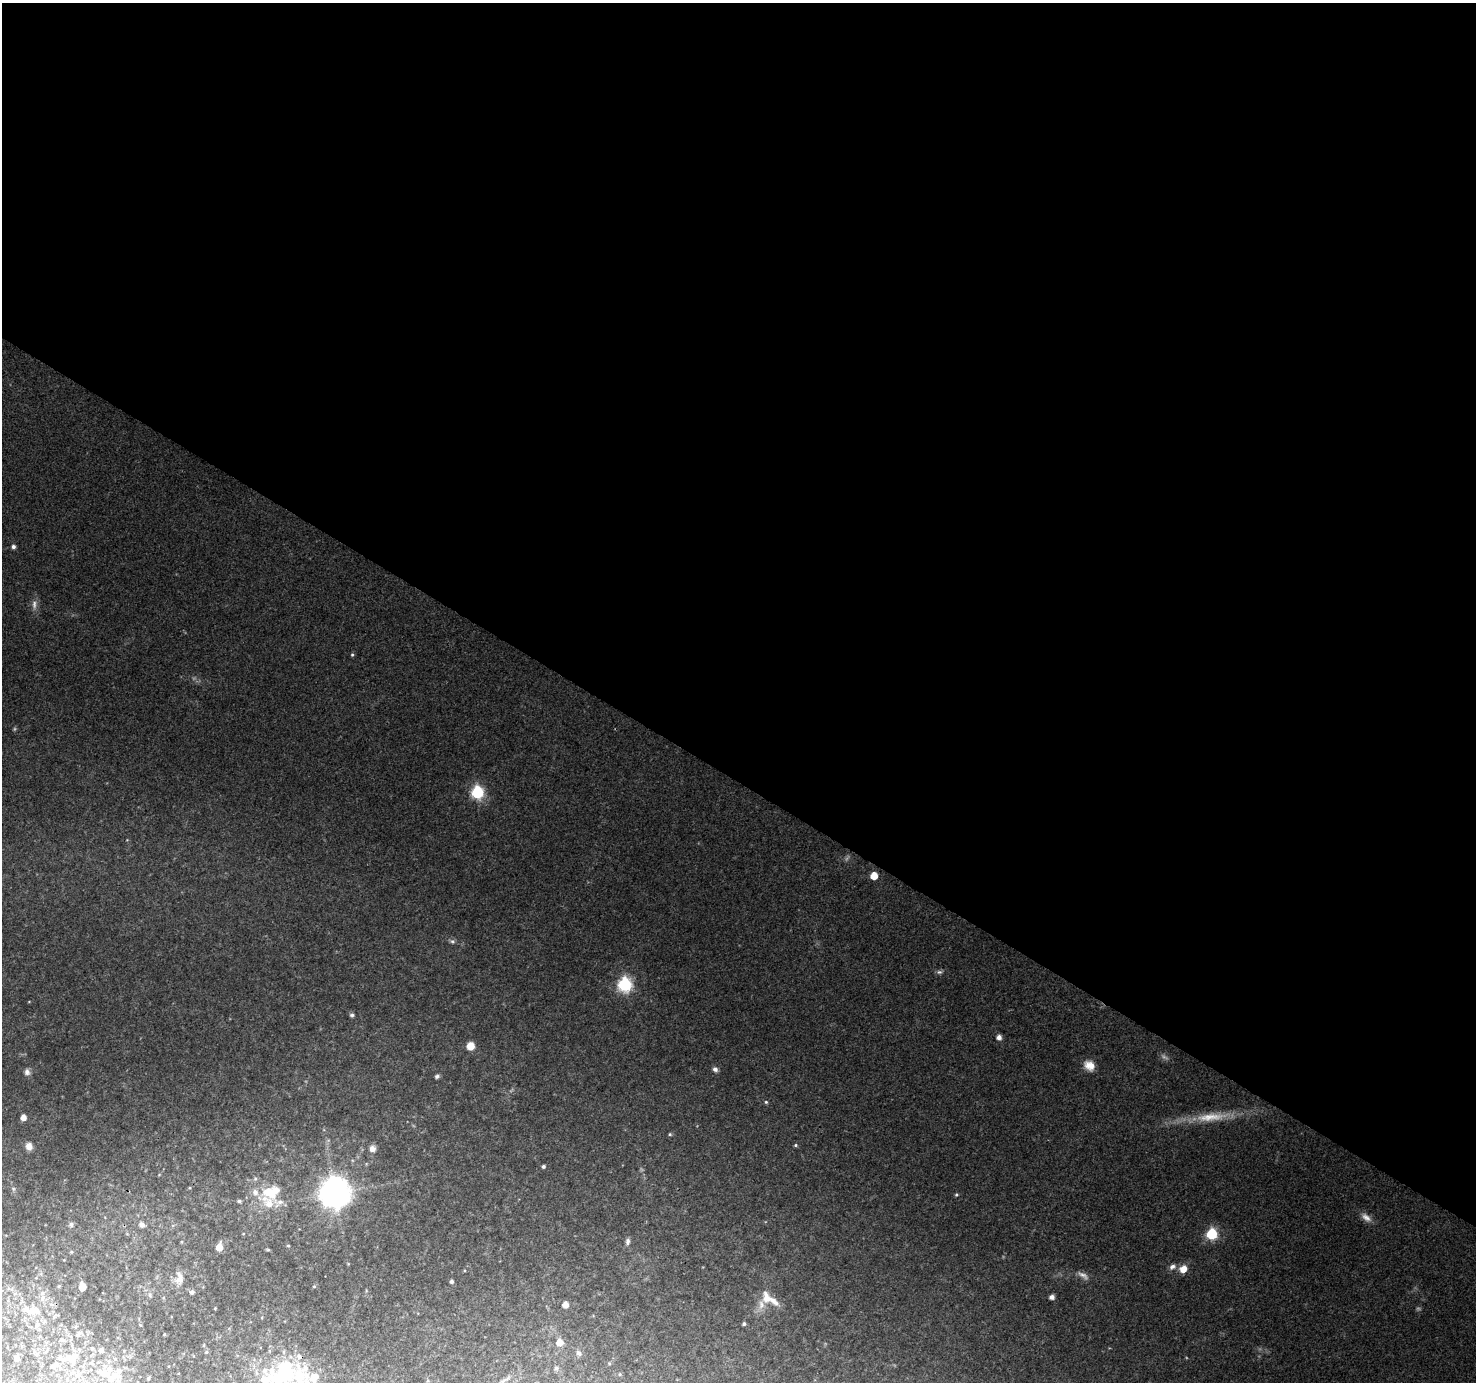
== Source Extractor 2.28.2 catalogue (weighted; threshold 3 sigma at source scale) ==
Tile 3 of 4 x 4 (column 3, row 1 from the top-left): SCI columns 2947-4420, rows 4329-5708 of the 5900 x 5964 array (HDU 1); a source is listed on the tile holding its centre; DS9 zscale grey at full resolution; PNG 1478 x 1384 px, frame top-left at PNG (2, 3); no overlay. Shown black and unused: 57% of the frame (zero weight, under 3 of 4 exposures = <1% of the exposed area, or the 3 px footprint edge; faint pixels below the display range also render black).
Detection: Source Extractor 2.28.2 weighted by HDU 2 'WHT'; one run over the whole footprint, this tile lists its part. Background 0.114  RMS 0.0065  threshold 0.0294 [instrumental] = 3 sigma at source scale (4.5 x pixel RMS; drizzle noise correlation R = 1.50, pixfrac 1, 0.0396/0.0396 arcsec/px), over >= 5 px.
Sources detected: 106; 7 too faint to see at this stretch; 2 inside a brighter object's white glare — not listed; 19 inside a brighter listed object's ellipse — not listed separately; the other 78 listed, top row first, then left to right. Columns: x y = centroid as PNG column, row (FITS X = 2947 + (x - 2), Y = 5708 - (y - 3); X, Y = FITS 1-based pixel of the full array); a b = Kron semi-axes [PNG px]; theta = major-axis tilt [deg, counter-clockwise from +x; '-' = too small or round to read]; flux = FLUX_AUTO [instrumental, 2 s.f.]
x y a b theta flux
13 547 5 5 - 2.2
352 655 5 4 - 1
477 792 7 6 - 98
874 876 5 5 - 14
452 941 8 6 -23 1.7
939 972 8 6 1 1.7
625 985 7 6 - 130
352 1015 6 5 - 1.5
999 1037 5 5 - 4.1
470 1046 7 7 - 9.1
1089 1065 14 11 -39 7.7
715 1069 7 6 - 2.5
27 1072 9 8 - 3
437 1076 5 4 - 1.5
766 1102 5 4 - 1
23 1117 5 4 - 7
1211 1117 55 13 6 27
670 1134 5 4 - 0.89
795 1145 5 4 - 0.96
29 1146 7 7 - 5.1
372 1149 8 7 - 3.7
543 1166 4 3 - 1.6
255 1179 6 5 - 1.2
13 1189 6 5 - 1.3
255 1192 11 8 -80 4.4
335 1193 10 9 - 1200
956 1195 5 4 - 0.94
239 1201 4 3 - 1.4
269 1204 35 13 9 15
1366 1217 16 9 -37 5.1
71 1225 7 6 - 1.6
142 1225 7 6 - 2.5
243 1234 4 2 - 0.42
1211 1234 6 6 - 70
628 1241 9 5 80 2.2
288 1246 4 3 - 0.64
219 1247 5 5 - 14
268 1250 5 3 - 0.8
71 1252 5 4 - 0.62
1172 1267 10 7 25 3.2
1183 1269 9 8 - 8
1083 1275 18 7 -34 4.1
179 1278 17 10 -87 7
451 1281 4 4 - 1.6
314 1286 4 4 - 0.77
82 1287 6 5 - 9.1
192 1292 7 6 - 1.5
15 1293 7 4 20 1.4
150 1295 6 4 -71 1.2
1052 1297 5 4 - 3.6
766 1298 20 11 -74 8.9
565 1305 5 5 - 7.1
215 1308 3 2 - 0.48
33 1311 20 16 11 17
57 1315 6 5 - 1.1
744 1324 4 3 - 1.3
79 1333 12 6 31 2.9
164 1334 4 4 - 0.63
62 1340 10 4 -20 1.6
559 1342 6 6 - 7.9
204 1345 5 3 - 0.66
92 1348 6 5 - 1.5
79 1349 7 4 -19 1.3
101 1350 6 6 - 2.6
46 1351 13 5 60 2.4
206 1352 6 5 - 1.2
35 1353 12 5 -59 2.2
579 1353 9 7 -47 2.3
16 1358 8 6 -82 3.4
54 1365 15 8 33 4.7
556 1368 6 5 - 1.5
104 1373 48 11 -22 22
620 1374 5 4 - 0.9
78 1375 11 8 88 5
300 1376 49 34 -75 52
148 1378 6 4 44 1
265 1379 34 25 -54 30
504 1380 19 4 32 2.7
Isophote crosses this tile's border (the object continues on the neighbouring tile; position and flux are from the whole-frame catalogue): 2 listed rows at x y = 300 1376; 265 1379